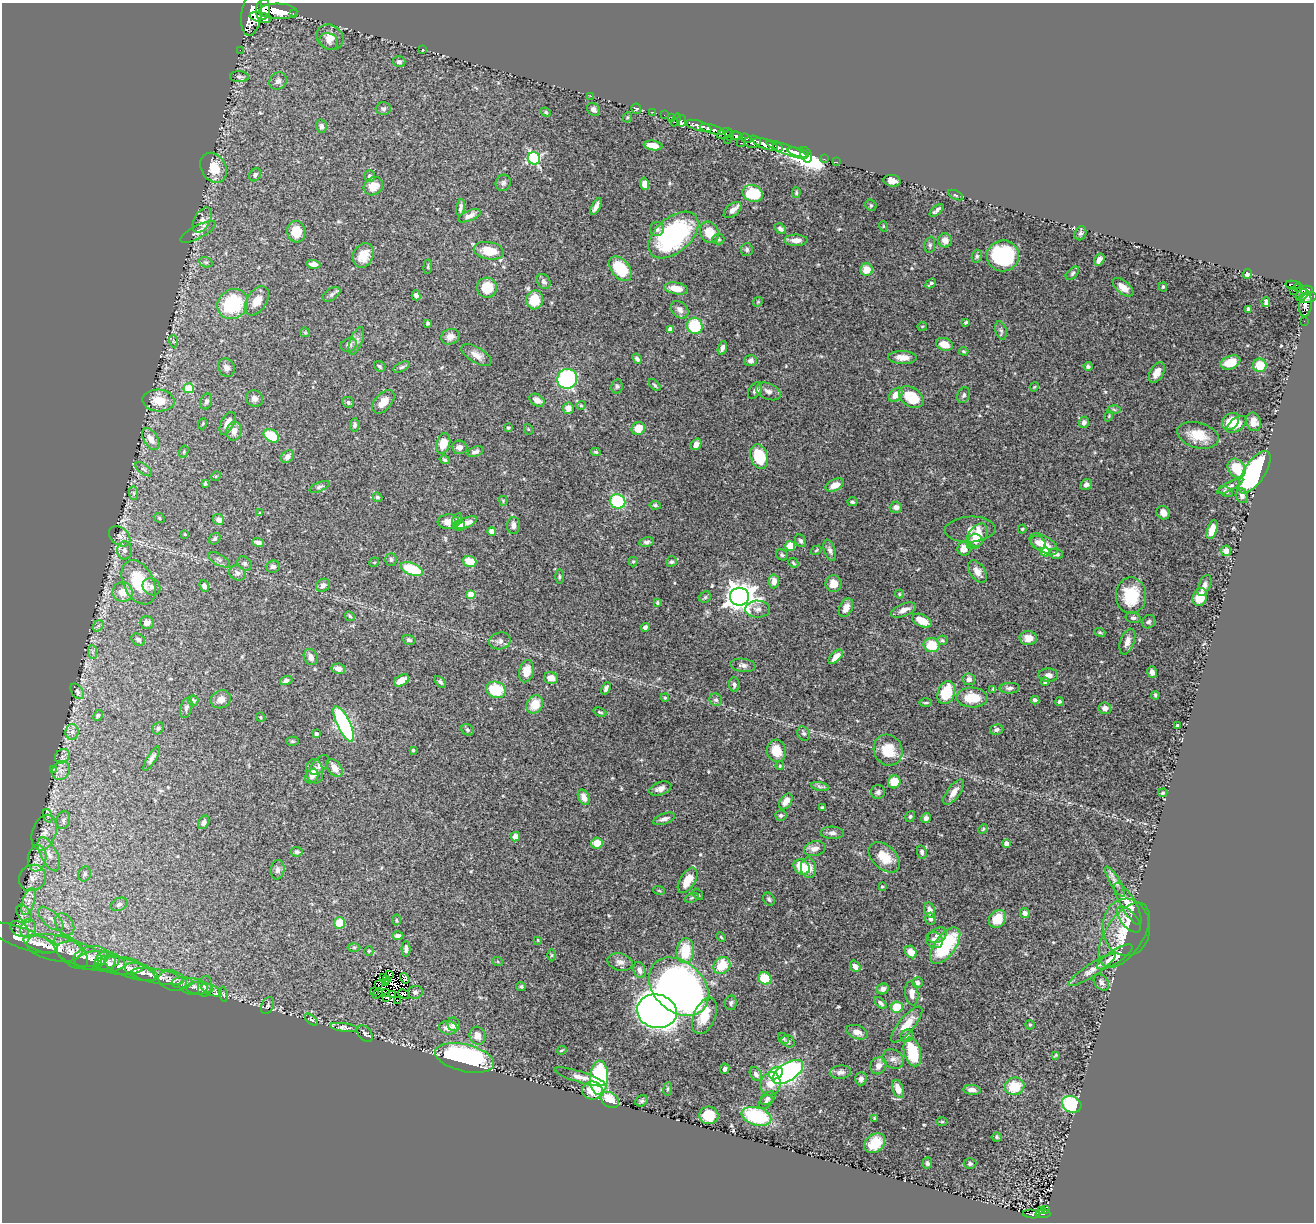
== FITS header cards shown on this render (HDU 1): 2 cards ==
NAXIS1  =                 1312
NAXIS2  =                 1220

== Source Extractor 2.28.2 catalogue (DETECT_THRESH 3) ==
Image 1312 x 1220 px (HDU 1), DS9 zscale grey, 1 PNG px = 1 image px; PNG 1316 x 1224 px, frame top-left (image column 1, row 1220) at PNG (2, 3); each listed source drawn as its Kron ellipse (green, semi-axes under 4 px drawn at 4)
Background 0.516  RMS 0.022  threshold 0.0669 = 3 sigma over >= 5 px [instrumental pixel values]
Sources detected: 534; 6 with non-positive FLUX_AUTO (blend fragments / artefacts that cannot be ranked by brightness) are neither listed nor drawn; of the other 528, the 500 brightest by FLUX_AUTO listed and drawn (28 fainter detections omitted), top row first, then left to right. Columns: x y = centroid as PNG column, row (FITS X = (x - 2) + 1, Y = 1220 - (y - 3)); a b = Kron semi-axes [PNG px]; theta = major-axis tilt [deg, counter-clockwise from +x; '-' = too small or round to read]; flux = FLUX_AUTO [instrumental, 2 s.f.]
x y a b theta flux
263 10 10 7 81 2000
278 11 19 7 -2 3000
252 14 22 10 82 3900
293 14 3 3 - 68
261 17 11 5 -11 1200
330 37 14 12 -35 15
329 41 10 8 -31 7.1
423 49 3 3 - 4.9
240 50 2 2 - 6.8
399 62 6 5 - 3.7
239 77 9 5 -2 3.8
278 81 9 8 - 7.8
591 96 3 2 - 2
383 109 7 6 - 4.1
593 109 7 6 - 6
636 109 5 5 - 1.7
546 112 5 4 - 2.1
653 112 2 2 - 9.5
664 115 2 2 - 9.2
628 117 5 3 - 1.6
671 117 3 2 - 25
676 120 7 4 68 41
681 121 6 4 -82 45
321 126 7 5 -76 4.9
699 126 13 5 -18 1300
712 129 12 4 -14 1200
725 133 8 5 24 300
729 135 5 3 - 270
736 136 6 4 -9 540
746 138 6 3 -20 290
727 140 2 2 - 36
753 142 8 6 4 910
740 143 4 3 - 95
766 144 13 5 -18 1900
653 145 9 5 -8 17
778 147 5 3 - 400
787 150 22 5 -20 960
798 153 11 4 -14 2200
806 155 8 5 -64 640
534 158 6 6 - 200
824 159 2 2 - 9.3
836 162 3 2 - 16
214 168 16 12 -57 30
255 175 7 5 58 3.5
370 176 6 5 - 4.4
892 181 8 5 -8 13
503 183 8 7 - 4.2
644 184 6 4 -88 10
373 186 10 8 36 22
796 192 5 4 - 2
753 193 10 8 -23 61
955 195 8 3 -26 1.9
871 205 6 5 - 2.1
461 207 9 4 82 4.6
596 207 9 4 63 6.8
733 210 10 6 41 7.8
937 210 8 3 41 4.6
470 216 12 5 23 8.1
202 220 14 8 61 8.7
883 226 5 3 - 1.4
657 229 7 7 - 5.5
780 229 6 4 -36 4.4
198 232 19 6 28 10
296 232 11 9 -76 29
709 232 11 9 -62 28
1081 233 7 5 67 3.8
673 235 29 17 41 200
718 239 6 5 - 3
796 240 11 5 -1 11
945 240 7 7 - 8.7
930 245 8 5 82 3.4
747 250 6 6 - 3.3
489 251 15 8 -11 34
363 255 13 10 63 24
977 256 7 5 76 2.5
1003 256 16 15 - 130
1099 260 6 4 57 7.2
206 262 7 5 -20 2.9
313 264 7 4 -6 6.5
428 267 7 3 85 1.5
620 269 14 9 -50 58
867 270 6 6 - 22
1072 273 8 5 46 3.1
1247 274 5 4 - 4.5
544 282 8 6 -60 5.8
931 283 6 3 43 3.3
1293 285 8 3 -11 170
1123 287 12 6 -39 12
1163 287 4 4 - 1.9
1298 287 5 3 - 200
487 288 10 10 - 38
676 288 12 6 -10 17
1293 290 2 2 - 3.7
1307 290 6 4 4 420
332 294 10 5 34 4.5
416 295 5 4 - 5
1302 295 7 5 38 280
1308 297 9 5 12 310
535 300 9 8 - 37
257 301 16 10 58 18
758 302 5 4 - 1.6
1266 302 5 3 - 3.6
233 304 16 14 40 97
1305 305 12 6 82 170
1248 309 4 3 - 2.9
680 310 10 7 -46 7.4
1304 321 2 2 - 4
966 322 4 3 - 2.2
428 323 4 3 - 3.4
695 326 8 7 - 72
922 326 5 3 - 1.6
670 329 4 4 - 7.1
1001 331 9 5 -74 3.9
305 332 5 4 - 1.6
450 337 9 7 20 9.5
173 341 6 3 -72 2.3
356 341 14 6 69 6.5
944 344 9 6 -18 17
349 345 8 6 22 5.2
722 348 7 4 71 5.1
964 351 5 3 - 1.6
476 355 17 7 -31 12
902 357 14 6 -2 13
637 359 5 4 - 4.8
751 361 6 5 - 5
1230 362 10 6 21 20
1260 365 7 6 - 29
380 366 6 5 - 2.7
1088 366 4 4 - 3.2
402 367 9 4 25 3.5
226 368 9 8 - 8.4
1157 373 11 6 60 14
567 379 10 10 - 180
655 385 7 3 -47 2.1
617 386 7 5 77 2.8
1034 387 5 3 - 1.5
189 388 5 5 - 65
755 390 9 6 55 5.1
768 391 13 8 -23 8.3
896 395 8 5 49 14
964 395 8 6 67 3.7
911 397 13 9 -35 46
255 399 8 8 - 7.3
158 400 16 11 -3 29
537 400 8 5 -33 9.3
206 401 8 5 73 4.5
348 402 6 5 - 3.2
383 402 14 8 48 17
581 405 5 4 - 1.7
568 408 6 5 - 10
1114 409 6 4 -4 2.7
1109 416 5 3 - 1.4
1231 421 10 7 46 28
1084 422 6 5 - 4.9
1254 422 9 7 -72 11
227 423 12 6 63 14
203 424 6 3 70 1.6
1237 424 11 6 39 13
355 425 6 5 - 4.6
508 428 4 3 - 2.1
638 428 7 6 - 22
528 429 5 3 - 1.4
234 431 9 7 80 12
1198 435 21 12 -15 32
271 436 8 6 -31 41
151 439 12 7 -60 12
443 444 10 6 74 23
696 444 6 5 - 8.4
460 447 8 6 -4 9
184 452 6 4 72 2.3
475 452 8 5 21 5.4
596 452 5 3 - 2.2
759 456 12 8 -72 56
287 457 7 5 47 6.8
445 460 5 4 - 2.8
1236 468 10 8 -52 37
144 469 10 5 -38 3.6
1254 472 24 10 56 300
216 476 5 4 - 1.6
205 484 4 4 - 2.6
835 485 10 5 25 14
1086 485 6 5 - 6.2
1230 486 15 4 29 4.2
320 487 11 4 22 3.6
1226 491 7 4 -29 2.8
134 493 7 4 -89 3.6
1242 496 7 6 - 6.5
377 497 5 4 - 2.1
503 501 5 4 - 1.5
618 501 8 7 - 100
852 502 5 4 - 2.9
655 505 6 4 -9 2.5
896 507 6 5 - 7
260 513 4 3 - 1.7
1163 513 7 6 - 8.9
159 518 6 4 -27 2.3
457 519 6 4 62 2.6
219 520 6 5 - 9.9
448 522 11 7 3 11
466 523 11 5 22 11
513 525 8 6 88 6.9
459 526 6 5 - 6.3
970 529 25 13 3 17
1022 529 4 4 - 1.9
1212 530 10 5 72 19
492 532 4 4 - 9.7
185 534 4 3 - 1.7
120 536 12 8 -40 8.1
977 536 14 8 56 28
215 539 6 5 - 3
975 540 7 6 - 9.1
801 541 6 5 - 3.7
647 542 7 5 11 3.9
258 543 6 4 -18 5.6
1038 543 8 6 -33 6
1044 544 16 8 -30 21
790 546 5 5 - 31
964 549 7 6 - 12
124 550 9 7 -90 6.5
816 550 6 4 33 1.8
830 550 11 5 -70 5
1226 551 5 5 - 9.8
1045 552 4 4 - 21
1056 554 7 5 -11 6.5
782 555 6 5 - 3
391 559 6 6 - 3.2
219 560 12 5 -30 4
470 561 7 5 -21 32
374 562 5 4 - 1.9
633 562 5 4 - 1.8
671 562 6 5 - 3
793 563 5 4 - 2.1
245 564 8 6 -47 4
273 566 7 6 - 3.7
412 569 12 6 -22 65
977 571 12 7 -55 11
237 573 8 7 - 5.3
559 577 7 3 -90 2
774 581 7 5 86 12
138 582 23 15 -64 71
833 584 8 8 - 15
323 585 7 6 - 5.1
204 586 6 4 -69 5.9
1204 586 11 6 67 7.8
151 587 9 8 - 6.4
123 592 10 9 - 22
899 594 4 4 - 1.5
471 595 4 4 - 35
1131 596 18 15 -90 64
705 597 6 5 - 2.4
739 597 9 9 - 1900
1200 597 9 7 69 26
657 603 3 3 - 1.9
846 608 10 6 66 11
758 609 12 8 -1 8
903 610 13 6 22 11
350 616 5 4 - 1.8
1133 618 7 5 -13 3.4
922 621 10 6 -26 20
1149 622 7 6 - 3.3
147 623 7 6 - 8.5
98 626 6 5 - 3.7
645 627 4 4 - 4.1
1100 632 6 4 -21 2
1028 638 9 7 -3 12
138 640 7 5 -30 4.7
409 640 6 5 - 3.8
942 640 5 4 - 2.2
500 641 11 8 12 6.6
1127 641 13 7 70 12
932 645 8 7 - 37
92 652 7 4 -89 3.1
311 657 8 6 -67 7.8
836 657 9 4 45 12
743 665 13 6 -7 5.9
338 669 7 5 -10 8.8
526 671 11 7 76 21
1152 672 6 4 -77 5.6
1048 675 10 6 -2 7.9
551 678 7 6 - 14
969 679 6 6 - 7.2
401 680 8 5 32 17
286 681 6 4 16 4.4
440 682 7 4 -46 2.8
1045 682 4 4 - 2.2
734 685 7 5 -84 3.6
606 688 6 4 68 4.5
1010 688 10 5 1 4.9
993 689 4 4 - 1.6
496 690 10 8 -18 56
77 691 9 5 -56 3.3
946 693 12 8 68 54
1155 695 4 3 - 2.1
665 698 4 3 - 1.7
972 698 16 10 -1 37
221 699 10 8 23 11
716 700 6 6 - 4
1035 700 4 4 - 4.1
193 701 5 5 - 2.7
1059 702 4 4 - 3
926 703 6 3 0 1.7
535 704 9 8 - 27
186 708 10 6 74 4.9
1105 708 6 5 - 9.4
600 712 7 3 -18 1.9
98 716 6 4 62 1.9
261 717 5 4 - 1.5
344 724 19 6 -64 240
1177 725 3 2 - 1.7
158 728 6 5 - 3
468 730 6 5 - 3
997 730 7 5 15 3.9
72 732 8 6 88 5.8
804 733 7 6 - 3.9
316 734 3 3 - 3.8
292 741 6 4 -1 2.2
413 750 3 3 - 2
888 750 16 14 -64 38
776 751 11 9 -77 26
62 756 8 6 46 5.4
152 758 14 4 59 5.4
319 765 12 6 48 5.3
780 766 4 3 - 1.6
335 768 10 6 -54 13
53 770 4 2 - 1.5
61 770 10 8 56 9.2
314 771 12 8 -83 11
312 776 8 6 58 6.6
894 782 6 6 - 26
820 786 9 4 -10 3.5
660 789 11 6 19 7.9
878 792 7 7 - 4.2
954 792 15 6 54 12
1163 793 5 3 - 1.8
584 797 8 5 -65 9.5
786 801 9 5 56 12
822 807 3 3 - 2
781 815 6 5 - 3.7
48 816 7 4 -70 2.9
910 817 6 4 57 2.5
926 818 5 4 - 5.4
664 819 11 5 19 6.9
63 820 9 6 74 4.6
204 822 7 5 62 5.4
983 829 5 3 - 1.6
44 833 18 12 71 17
832 833 12 6 -3 5.9
515 836 5 4 - 9.6
597 843 5 5 - 22
1006 844 4 4 - 11
815 849 11 7 15 9.3
297 852 6 5 - 3
922 852 7 5 -80 4.1
49 854 18 8 -64 16
884 857 18 12 -43 26
37 858 13 9 81 13
802 867 9 7 -36 40
809 868 10 7 -84 16
277 870 10 7 84 5
85 874 7 6 - 3.4
32 878 14 12 40 16
687 880 14 7 58 23
1115 882 17 5 -59 7.1
882 887 3 3 - 1.5
659 890 6 3 -20 1.7
698 894 6 4 -52 1.8
692 898 7 4 20 2.4
769 899 7 5 -58 3.3
28 902 14 6 72 12
119 904 9 6 25 5
1128 904 24 7 -60 25
929 910 8 5 -74 8.9
24 913 10 6 -54 7
1025 913 5 5 - 6.7
51 919 16 7 -42 13
930 919 6 5 - 3.5
997 919 9 7 52 31
1129 919 16 7 -50 9.9
396 920 5 3 - 1.8
340 923 5 5 - 33
65 924 12 8 -57 10
1126 927 29 23 -88 37
28 928 9 8 - 9
20 929 10 6 -34 6
398 935 5 4 - 5.5
937 935 10 7 30 6.9
1124 935 37 19 57 38
721 937 5 3 - 1.6
22 938 35 10 -20 26
538 940 3 3 - 1.4
934 940 9 7 -41 7.8
41 944 17 7 -17 11
945 946 21 10 53 110
354 947 6 4 0 2.3
54 948 28 13 -11 32
406 949 7 4 -88 4.6
369 951 5 4 - 1.8
685 951 12 8 84 42
71 952 21 11 -45 18
911 952 6 5 - 18
79 954 23 11 -17 20
551 955 6 4 90 1.9
1115 957 21 6 32 25
91 958 17 11 11 14
98 961 22 10 3 15
105 962 10 10 - 6.6
498 962 5 3 - 1.6
620 962 13 8 -14 7.9
110 964 15 8 3 8.2
120 966 23 9 -5 16
722 966 9 7 45 40
855 966 6 5 - 7.4
130 969 27 8 -20 19
639 970 8 6 -70 6
1092 970 28 6 34 13
141 972 17 8 -19 12
390 974 3 2 - 1.6
158 976 26 7 -10 15
383 977 2 2 - 3.7
405 978 6 3 -55 1.9
765 978 7 6 - 48
386 980 3 2 - 3
172 981 14 9 -16 10
918 982 5 5 - 3.9
1101 982 9 6 -51 5.3
182 983 10 5 3 5.3
386 983 3 2 - 2.6
379 984 4 2 - 1.7
205 986 10 7 81 6.8
521 986 5 4 - 2.6
193 987 14 8 -8 8.6
679 987 34 25 -43 910
199 988 13 6 -1 6
883 989 6 5 - 5.1
212 990 11 5 -23 6.6
374 991 2 2 - 11
386 992 3 2 - 1.8
415 992 7 6 - 3.6
912 993 12 6 -83 10
224 994 8 3 -80 2.5
377 994 5 2 - 3.3
392 994 3 2 - 1.4
404 994 6 2 -26 2.7
387 997 3 2 - 3.1
398 1000 4 2 - 2.2
731 1003 7 5 82 3.4
880 1003 7 4 -42 3.8
267 1006 9 6 63 3.8
897 1007 6 5 - 35
657 1011 20 16 -11 1500
705 1016 19 11 67 34
311 1020 8 4 -40 2.7
454 1024 7 6 - 5.6
907 1024 22 7 50 25
1030 1025 5 4 - 1.7
344 1027 13 4 -7 5.2
448 1028 9 6 -6 15
857 1032 11 6 -19 9.4
365 1034 9 6 -48 3.7
477 1036 9 8 - 12
907 1036 6 5 - 3.8
784 1038 6 5 - 2.5
788 1041 7 5 -35 3.2
562 1050 5 3 - 1.4
912 1052 15 8 -74 61
1056 1055 4 2 - 1.5
464 1058 30 13 -13 220
893 1059 11 9 -34 8.1
878 1066 9 7 59 11
725 1069 5 4 - 4.8
788 1072 17 8 33 430
840 1072 10 6 6 6.4
776 1073 7 5 30 37
756 1074 7 5 -59 5.6
580 1077 26 5 -17 10
599 1078 17 9 87 130
861 1079 7 5 87 5.8
770 1084 11 10 - 18
1015 1086 10 8 15 41
668 1089 6 3 82 2
898 1089 9 5 -70 15
972 1090 8 5 -6 7.6
592 1091 10 9 - 23
768 1098 8 5 38 3.6
610 1100 10 7 -36 32
641 1101 6 5 - 2.7
766 1102 8 5 47 4.1
1072 1104 10 8 -26 140
709 1115 9 9 - 36
756 1116 15 9 -16 130
874 1118 3 3 - 1.4
942 1122 6 4 -1 1.5
997 1137 5 4 - 2.3
875 1143 11 8 41 27
927 1163 6 4 88 2.9
970 1164 6 5 - 3
1046 1209 4 3 - 6.6
1042 1211 4 3 - 20
1032 1214 8 4 -6 110
1043 1214 7 3 -1 66
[28 fainter detections neither listed nor drawn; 6 non-positive-flux detections neither listed nor drawn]